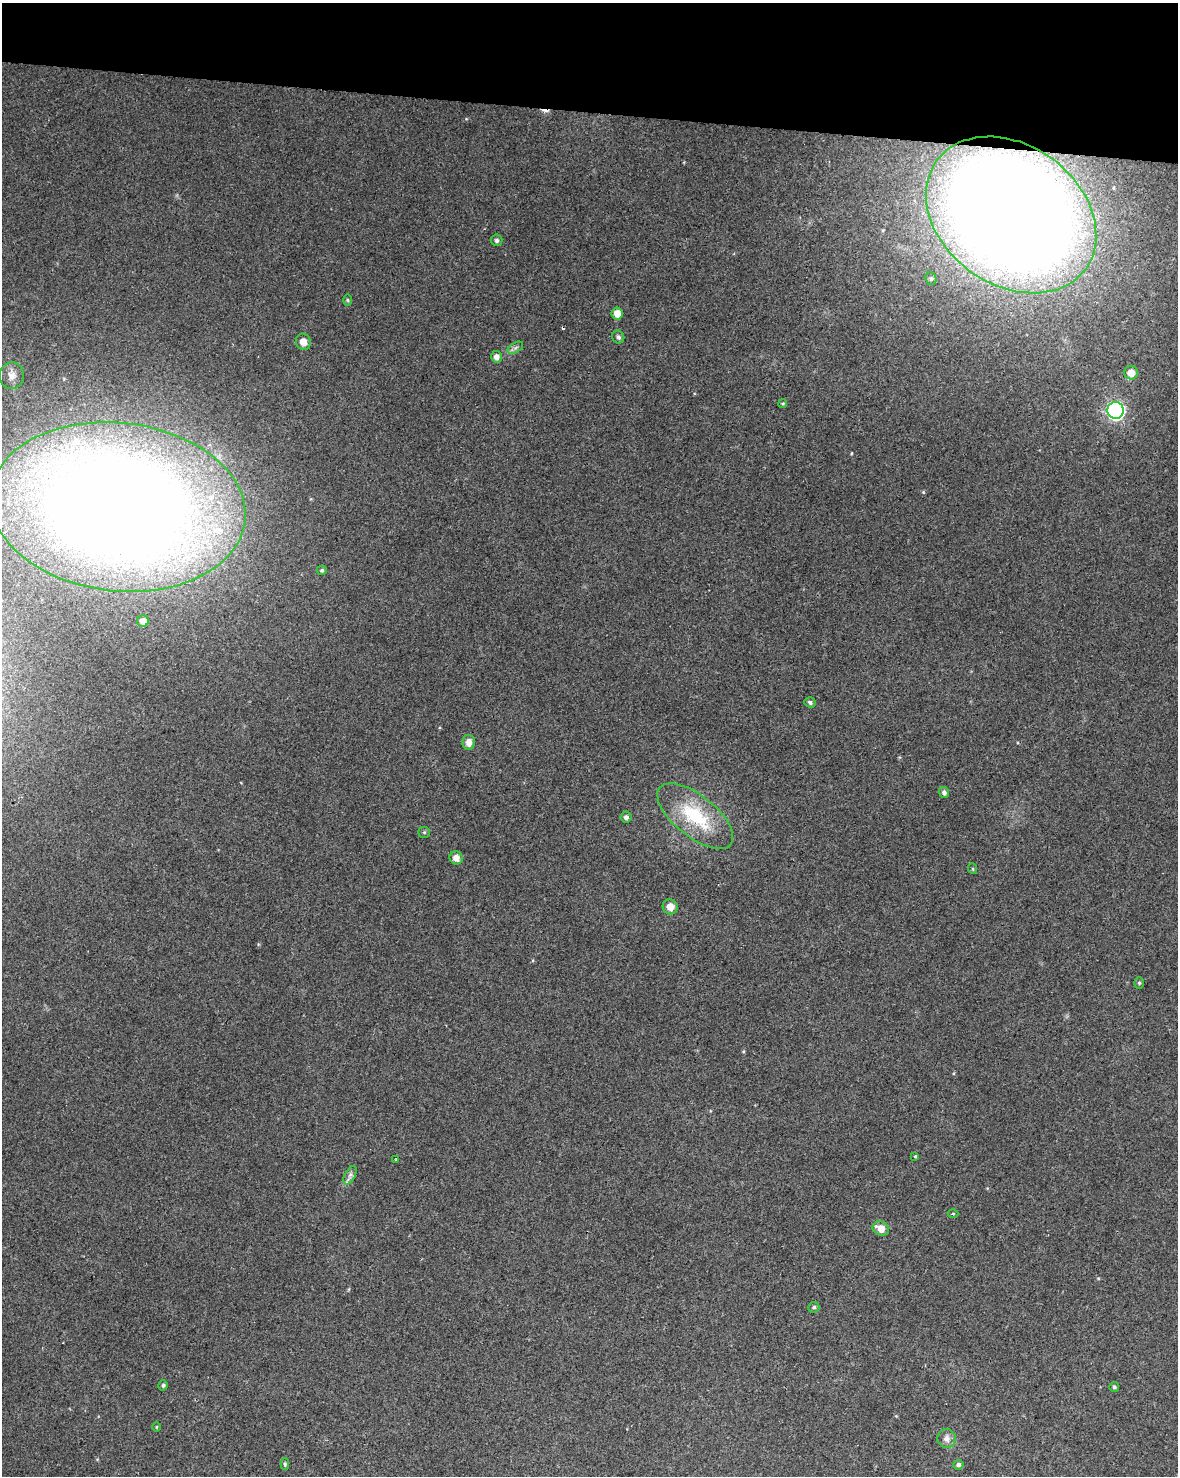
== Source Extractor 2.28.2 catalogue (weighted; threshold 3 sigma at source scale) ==
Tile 2 of 4 x 3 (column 2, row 1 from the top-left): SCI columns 1186-2361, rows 3234-4707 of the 4715 x 4936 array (HDU 1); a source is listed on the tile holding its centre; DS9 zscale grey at full resolution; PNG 1180 x 1478 px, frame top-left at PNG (2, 3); each listed source drawn as its Kron ellipse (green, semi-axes under 4 px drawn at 4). Shown black and unused: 7% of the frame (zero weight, under 2 of 3 exposures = <1% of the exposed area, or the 3 px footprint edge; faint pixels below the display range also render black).
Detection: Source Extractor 2.28.2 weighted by HDU 2 'WHT'; one run over the whole footprint, this tile lists its part. Background 0.0562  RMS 0.0069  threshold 0.0308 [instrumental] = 3 sigma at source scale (4.5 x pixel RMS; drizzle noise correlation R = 1.50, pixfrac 1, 0.0396/0.0396 arcsec/px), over >= 5 px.
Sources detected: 42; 2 cosmic-ray / hot-pixel residue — neither listed nor drawn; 2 inside a brighter listed object's ellipse — not listed separately; the other 38 listed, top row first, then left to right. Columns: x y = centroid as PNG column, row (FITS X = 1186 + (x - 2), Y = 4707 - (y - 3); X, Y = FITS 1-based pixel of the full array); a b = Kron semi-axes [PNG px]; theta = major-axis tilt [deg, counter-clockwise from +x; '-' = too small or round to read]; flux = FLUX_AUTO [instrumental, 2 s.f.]
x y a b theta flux
1011 215 92 70 -36 1700
497 240 6 5 - 1.6
931 278 6 5 - 1.4
348 300 6 4 -89 0.89
617 313 6 6 - 5.4
618 337 6 6 - 1.8
303 342 8 7 - 6.2
515 348 8 5 31 1.8
496 357 6 5 - 3.6
1131 373 7 6 - 6.7
12 376 13 12 - 5
783 404 4 4 - 0.87
1116 410 8 8 - 180
118 507 128 84 -6 1300
322 570 5 4 - 1.2
143 621 6 5 - 3.8
810 702 6 5 - 1.7
469 742 7 6 - 5.3
944 792 6 5 - 2.1
695 816 45 20 -39 47
626 817 5 5 - 2.2
424 832 6 5 - 1.1
456 858 7 6 - 5
973 869 5 3 - 0.65
670 907 7 7 - 6.3
1139 983 6 5 - 1.2
915 1156 3 3 - 2.3
396 1159 2 2 - 0.58
350 1175 10 5 63 2.6
953 1214 5 3 - 0.66
881 1228 8 7 - 7.8
814 1307 6 5 - 1.4
163 1385 5 4 - 1.3
1114 1387 5 5 - 1.3
156 1427 5 3 - 0.61
946 1439 9 9 - 4.2
285 1464 5 4 - 1.1
958 1465 5 5 - 1.9